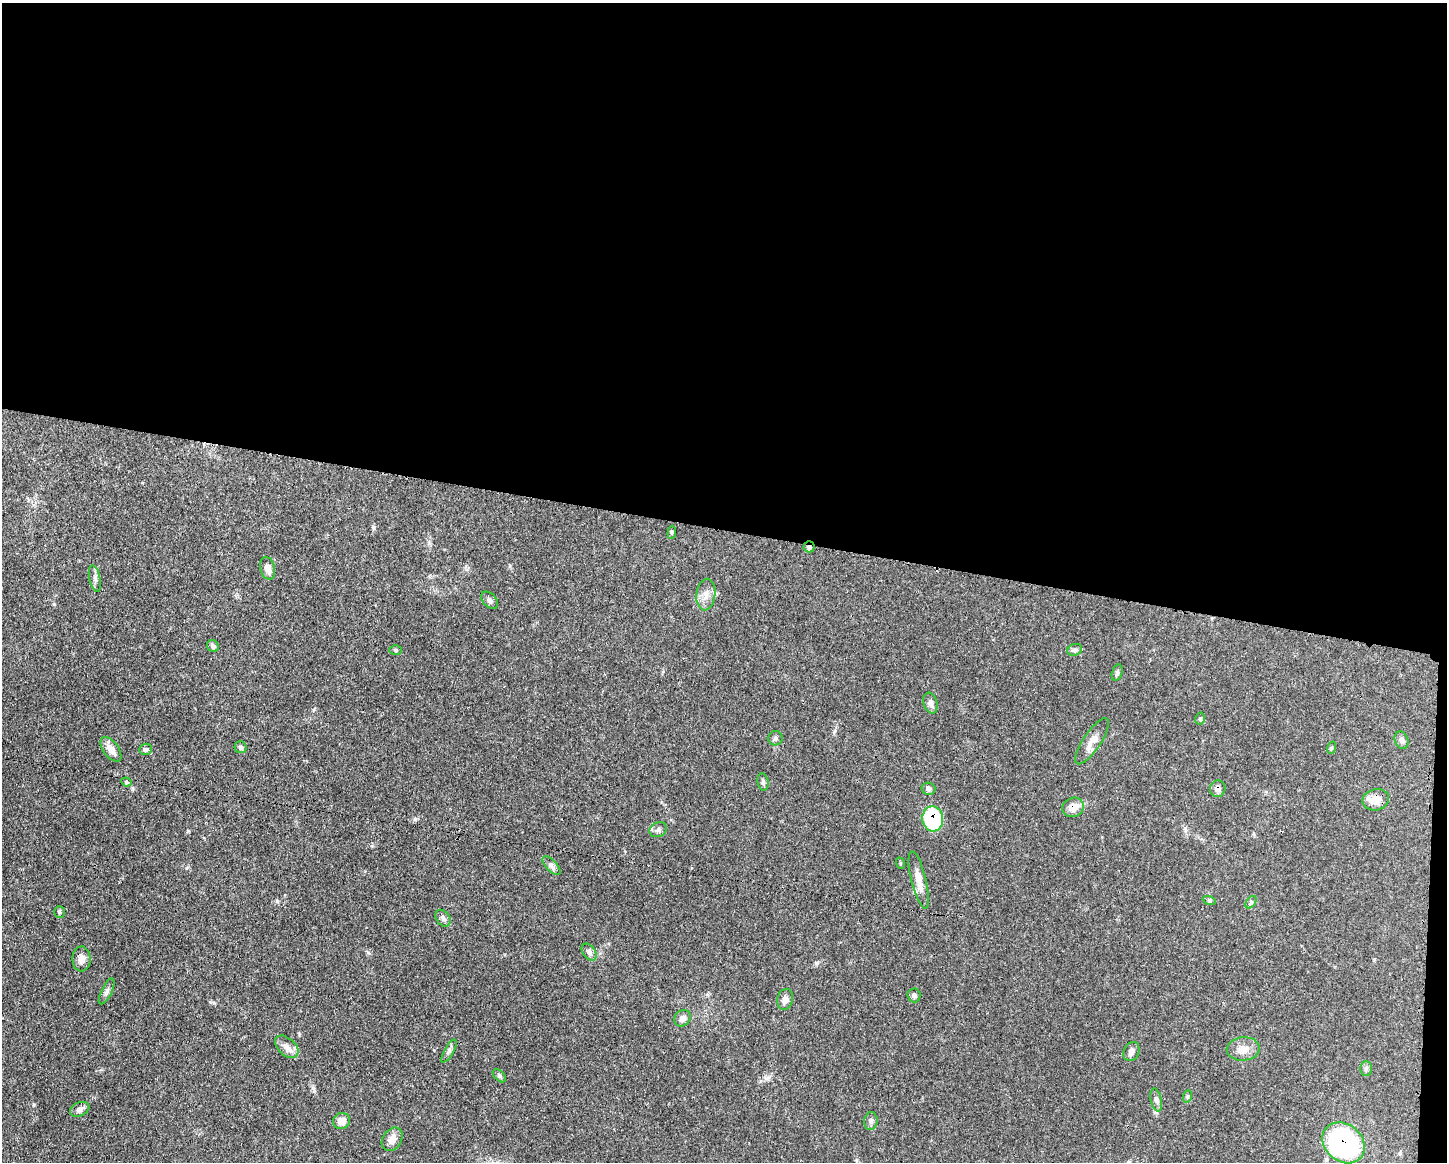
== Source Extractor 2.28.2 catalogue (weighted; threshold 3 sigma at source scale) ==
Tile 3 of 3 x 4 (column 3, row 1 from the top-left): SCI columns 3002-4446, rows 3484-4643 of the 4671 x 4645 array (HDU 1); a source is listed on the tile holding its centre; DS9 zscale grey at full resolution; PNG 1449 x 1164 px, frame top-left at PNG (2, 3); each listed source drawn as its Kron ellipse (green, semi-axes under 4 px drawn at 4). Shown black and unused: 46% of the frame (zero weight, under 3 of 4 exposures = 1% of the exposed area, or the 3 px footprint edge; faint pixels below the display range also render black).
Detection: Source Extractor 2.28.2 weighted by HDU 2 'WHT'; one run over the whole footprint, this tile lists its part. Background 0.0543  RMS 0.0032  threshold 0.0146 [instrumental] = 3 sigma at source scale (4.5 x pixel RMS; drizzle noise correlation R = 1.50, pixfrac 1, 0.05/0.05 arcsec/px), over >= 5 px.
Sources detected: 54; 1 inside a brighter listed object's ellipse — not listed separately; the other 53 listed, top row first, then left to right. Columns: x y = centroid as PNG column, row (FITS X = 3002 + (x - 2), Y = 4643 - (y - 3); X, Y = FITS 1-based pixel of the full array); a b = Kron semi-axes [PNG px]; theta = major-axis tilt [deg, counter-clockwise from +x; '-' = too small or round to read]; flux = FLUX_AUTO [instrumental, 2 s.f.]
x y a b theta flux
672 532 6 4 85 0.48
809 547 5 5 - 0.81
268 568 12 7 -75 2.3
95 579 13 5 -77 1.3
706 595 16 9 83 2.7
490 600 10 6 -48 0.95
213 646 6 5 - 0.96
396 650 6 5 - 0.45
1075 650 7 5 20 0.76
1117 673 8 5 74 0.7
930 703 10 7 -73 1.5
1200 719 6 5 - 0.49
775 738 7 7 - 0.79
1401 740 9 6 -70 1
1092 741 27 8 56 3.3
240 747 6 6 - 0.63
1331 748 6 4 71 0.4
111 749 14 7 -54 2.6
146 749 6 5 - 0.87
126 782 5 4 - 0.45
763 782 8 5 -81 0.7
928 789 7 6 - 0.97
1218 789 8 7 - 1.4
1376 800 13 10 14 3.6
1073 807 11 9 27 3.6
933 819 13 10 -85 25
658 830 9 7 21 1.1
900 863 6 3 -72 0.38
552 866 12 5 -47 1.1
919 880 29 7 -76 3.7
1209 900 7 4 -19 0.45
1251 902 7 4 56 0.61
59 912 6 5 - 0.47
443 918 9 6 -52 1.1
589 952 9 6 -55 1.2
81 959 12 9 88 2
107 991 14 5 64 1.2
914 995 7 6 - 0.77
785 999 10 8 75 1.5
682 1018 9 7 40 1.4
287 1047 14 8 -43 2.1
1243 1049 16 11 4 3.4
449 1051 13 4 59 0.93
1131 1052 10 7 67 1.5
1366 1068 7 6 - 0.74
499 1076 8 5 -45 0.6
1188 1096 6 4 71 0.44
1156 1100 12 5 -77 1
80 1109 10 7 23 1.4
342 1121 8 8 - 3.1
871 1121 9 6 83 1.1
392 1139 13 9 57 2.4
1344 1143 23 18 -39 63
Overlapping masked pixels (flux is a lower limit): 5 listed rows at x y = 809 547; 1218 789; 1073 807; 933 819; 1344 1143
Unlisted compact peaks at least as high as the median listed source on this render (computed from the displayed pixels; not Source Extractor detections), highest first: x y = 34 1105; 188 831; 277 901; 313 1088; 373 527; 54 604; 314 709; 299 1034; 816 963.